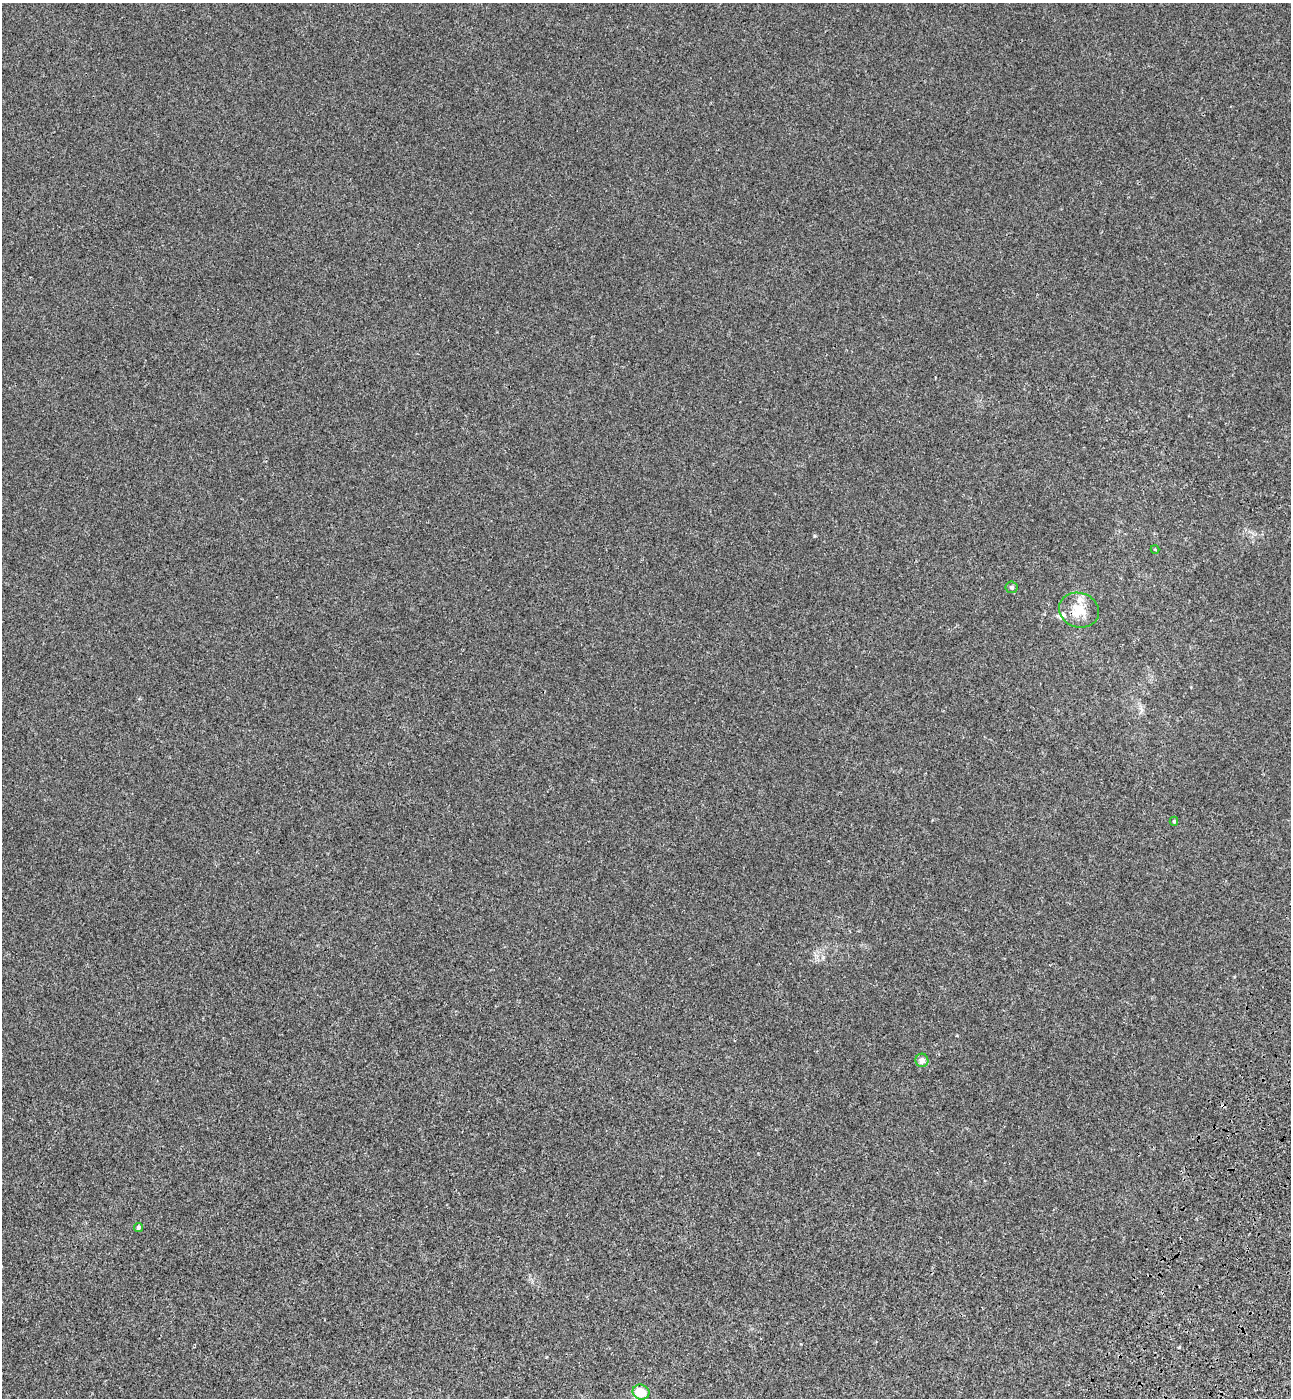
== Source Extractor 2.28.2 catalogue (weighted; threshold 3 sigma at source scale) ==
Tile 6 of 4 x 4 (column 2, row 2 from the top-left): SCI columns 1676-2964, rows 2858-4253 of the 5802 x 5712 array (HDU 1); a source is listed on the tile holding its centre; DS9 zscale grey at full resolution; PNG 1293 x 1400 px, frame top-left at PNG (2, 3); each listed source drawn as its Kron ellipse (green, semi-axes under 4 px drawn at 4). Shown black and unused: <1% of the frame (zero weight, under 3 of 4 exposures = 6% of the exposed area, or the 3 px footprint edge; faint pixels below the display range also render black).
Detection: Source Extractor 2.28.2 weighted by HDU 2 'WHT'; one run over the whole footprint, this tile lists its part. Background 5.32e-04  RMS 0.004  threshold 0.0179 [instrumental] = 3 sigma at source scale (4.5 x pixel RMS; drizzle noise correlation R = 1.50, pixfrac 1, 0.05/0.05 arcsec/px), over >= 5 px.
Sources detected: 9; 2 inside a brighter listed object's ellipse — not listed separately; the other 7 listed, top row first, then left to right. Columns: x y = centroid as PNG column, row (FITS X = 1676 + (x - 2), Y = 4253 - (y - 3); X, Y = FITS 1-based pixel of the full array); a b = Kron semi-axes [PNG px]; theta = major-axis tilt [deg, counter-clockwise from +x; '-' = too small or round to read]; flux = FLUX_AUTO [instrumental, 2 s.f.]
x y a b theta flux
1155 549 4 3 - 0.31
1011 587 6 5 - 0.89
1079 610 20 17 -18 7.1
1174 821 4 4 - 0.59
922 1060 7 6 - 2.2
138 1227 4 4 - 0.75
641 1392 8 7 - 7.8